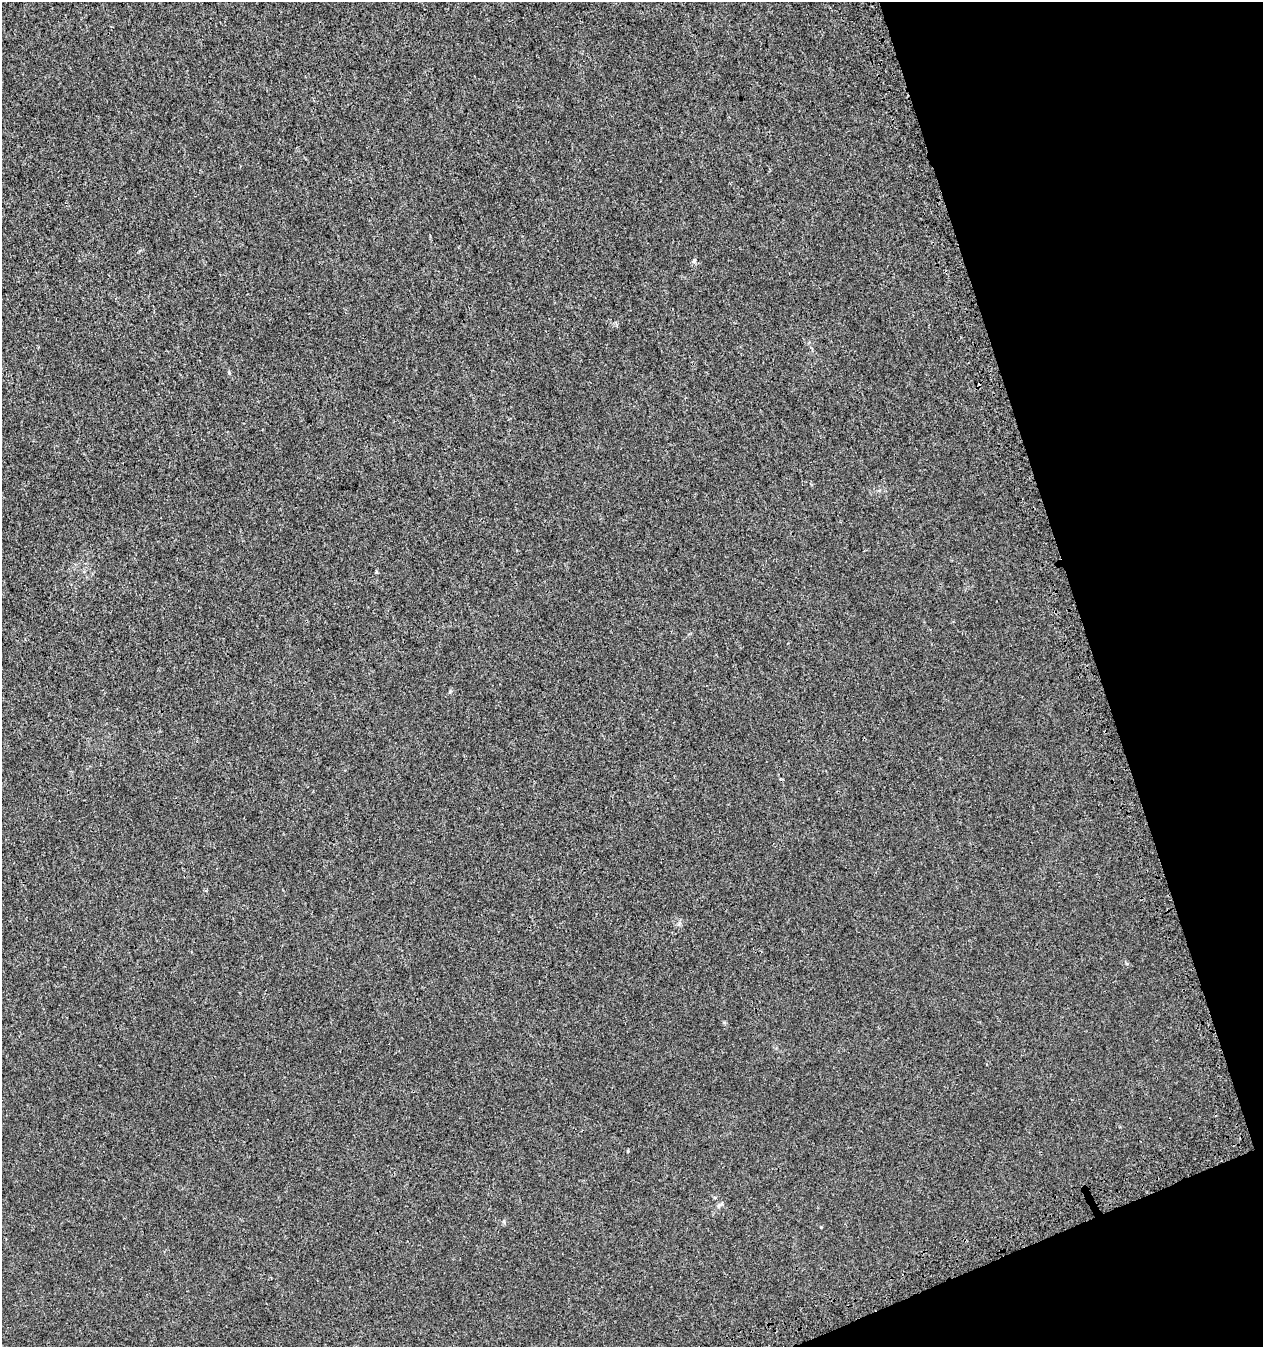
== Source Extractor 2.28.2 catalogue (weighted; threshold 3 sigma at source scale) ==
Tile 12 of 4 x 4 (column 4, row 3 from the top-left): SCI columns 3970-5230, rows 1475-2819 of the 5469 x 5636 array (HDU 1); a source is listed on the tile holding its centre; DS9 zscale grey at full resolution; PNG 1265 x 1349 px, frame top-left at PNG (2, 2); no overlay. Shown black and unused: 16% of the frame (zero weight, under 3 of 4 exposures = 9% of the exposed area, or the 3 px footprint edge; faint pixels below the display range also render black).
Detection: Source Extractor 2.28.2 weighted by HDU 2 'WHT'; one run over the whole footprint, this tile lists its part. Background 2.45e-04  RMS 0.0027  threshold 0.012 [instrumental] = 3 sigma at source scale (4.5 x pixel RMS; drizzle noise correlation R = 1.50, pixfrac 1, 0.0396/0.0396 arcsec/px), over >= 5 px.
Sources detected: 4; all 4 listed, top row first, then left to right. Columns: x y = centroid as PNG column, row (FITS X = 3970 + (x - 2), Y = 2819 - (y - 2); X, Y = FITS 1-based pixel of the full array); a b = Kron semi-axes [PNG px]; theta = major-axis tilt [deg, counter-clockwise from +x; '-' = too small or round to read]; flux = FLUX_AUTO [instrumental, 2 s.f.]
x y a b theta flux
694 261 6 5 - 0.44
229 373 6 3 -72 0.29
628 1151 5 3 - 0.2
719 1205 7 5 44 0.53